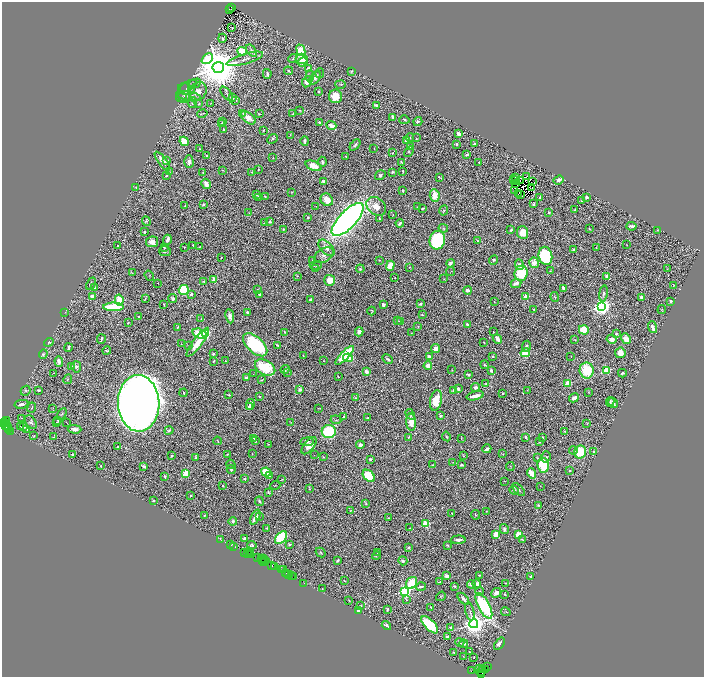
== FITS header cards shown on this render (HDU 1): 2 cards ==
NAXIS1  =                 1404
NAXIS2  =                 1350

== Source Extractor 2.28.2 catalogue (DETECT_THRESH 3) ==
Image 1404 x 1350 px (HDU 1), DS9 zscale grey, zoomed out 1/2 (1 PNG px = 2 x 2 image px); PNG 706 x 679 px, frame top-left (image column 1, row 1350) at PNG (2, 2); each listed source drawn as its Kron ellipse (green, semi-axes under 4 px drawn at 4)
Background 0.981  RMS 0.028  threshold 0.0843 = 3 sigma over >= 5 px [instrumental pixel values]
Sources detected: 640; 71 cannot appear on this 1/2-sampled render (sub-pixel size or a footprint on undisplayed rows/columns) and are neither listed nor drawn; of the other 569, the 500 brightest by FLUX_AUTO listed and drawn (69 fainter detections omitted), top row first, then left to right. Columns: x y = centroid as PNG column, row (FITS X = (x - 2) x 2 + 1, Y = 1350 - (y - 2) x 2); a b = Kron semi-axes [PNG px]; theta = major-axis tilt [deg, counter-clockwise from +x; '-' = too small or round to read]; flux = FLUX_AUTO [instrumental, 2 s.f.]
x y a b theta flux
232 8 3 3 - 120
229 9 2 1 - 57
232 28 2 1 - 2.4
222 38 4 3 - 8.5
301 50 6 4 -67 140
242 51 5 4 - 150
251 51 7 4 -53 12
207 59 6 4 42 270
245 59 19 5 16 30
293 59 5 3 - 5.1
302 59 6 5 - 75
302 62 5 3 - 49
218 68 5 5 - 30000
309 68 3 3 - 22
289 71 4 3 - 5.8
351 71 4 2 - 5.2
320 73 5 3 - 6.8
267 74 5 2 - 11
310 76 6 4 87 16
315 78 7 4 55 24
307 82 6 4 61 39
194 84 7 3 24 13
341 84 5 2 - 5
188 86 9 4 29 17
186 89 8 5 -14 15
191 91 3 2 - 2.7
319 91 2 2 - 8.7
198 92 10 8 55 49
184 93 10 6 87 27
227 94 8 2 -52 7
189 96 12 5 -11 20
335 96 7 6 - 73
182 98 6 4 10 9.3
233 98 3 2 - 8.7
236 101 3 2 - 2.4
193 103 5 4 - 9.6
199 103 4 3 - 4.3
211 103 3 2 - 2.8
377 106 4 2 - 28
300 110 3 2 - 4.6
202 113 5 1 - 4.4
243 113 3 3 - 5.9
259 114 3 2 - 3.5
293 114 4 2 - 5.5
393 117 4 2 - 18
248 118 8 5 -39 46
404 120 5 3 - 6.8
418 121 5 3 - 8.9
223 122 3 3 - 6
320 123 2 2 - 8.2
221 124 3 2 - 6.2
331 125 5 3 - 54
223 129 3 2 - 7.5
264 130 3 2 - 3.5
458 134 3 2 - 28
290 135 3 2 - 2.9
410 138 4 3 - 4.7
416 138 3 2 - 2.4
272 139 6 3 41 8.4
407 140 4 3 - 44
184 141 5 3 - 140
305 141 5 2 - 11
457 144 2 2 - 27
474 144 3 2 - 8.6
355 145 6 3 48 11
411 147 3 3 - 5.5
374 148 2 2 - 2.8
200 149 3 2 - 3.8
409 152 6 3 57 4
393 153 3 3 - 6.8
467 154 3 2 - 7
207 156 2 2 - 13
346 156 2 2 - 3.3
273 158 3 1 - 2.2
162 161 11 3 -53 34
167 161 3 2 - 29
189 162 6 4 -88 22
322 162 5 2 - 9.3
401 162 3 2 - 4.1
479 162 2 1 - 3.2
313 166 8 4 -23 72
258 169 2 2 - 4.6
222 170 3 3 - 2.5
403 171 3 1 - 3.9
169 172 3 3 - 4.4
203 172 2 2 - 5.3
252 172 3 2 - 2.8
392 172 4 2 - 7.5
380 175 6 4 35 13
166 176 4 2 - 4
439 177 3 2 - 5.1
516 177 2 1 - 5.1
526 177 3 1 - 5.9
514 180 2 1 - 5.4
516 180 2 1 - 2.4
559 180 5 3 - 27
520 181 2 1 - 7.1
324 182 3 3 - 23
532 182 3 1 - 3.5
206 184 5 4 - 35
515 184 3 1 - 4.9
136 187 3 3 - 5.4
531 187 2 1 - 4.4
402 190 3 2 - 9.5
514 191 2 1 - 3.2
291 192 3 2 - 2.8
256 194 3 2 - 5.4
518 194 2 1 - 2.7
435 195 6 5 - 49
521 195 2 2 - 4
265 196 2 2 - 5
258 197 3 2 - 4.6
540 197 3 2 - 8
586 197 3 3 - 13
327 200 7 5 -51 58
582 201 3 2 - 9.4
203 204 2 2 - 8.4
534 204 4 2 - 8.9
185 206 2 1 - 3.2
316 206 2 1 - 4.5
376 206 11 8 -41 63
417 207 2 1 - 2.5
422 208 3 2 - 4.3
575 210 2 2 - 3.7
444 211 5 4 - 7.5
549 212 2 2 - 7.2
249 213 2 1 - 2.3
393 214 3 2 - 3.2
308 217 3 3 - 5.6
380 219 3 2 - 5.2
348 220 21 8 46 3900
146 221 5 3 - 7.5
270 221 4 3 - 10
265 223 3 2 - 4.5
400 223 4 2 - 15
631 226 5 3 - 12
443 228 5 3 - 6
589 228 3 2 - 3.5
284 229 3 3 - 5.3
511 230 3 3 - 6.6
658 230 3 2 - 3.1
144 232 3 2 - 5.4
523 232 6 5 - 63
167 240 5 2 - 28
437 240 9 8 - 520
478 241 3 3 - 6.1
152 242 6 5 - 34
193 245 2 2 - 4.3
627 245 2 1 - 2.4
118 246 2 2 - 3.4
164 247 3 2 - 2.3
184 247 2 1 - 2.4
199 247 2 1 - 2.9
327 248 10 5 -46 36
596 248 2 2 - 2.4
573 249 2 2 - 6.9
165 251 6 4 -13 12
324 255 10 6 30 26
545 256 9 6 -76 570
221 257 2 2 - 3.8
313 260 3 2 - 3.1
379 260 2 2 - 3.7
494 260 5 4 - 9
450 263 4 2 - 15
534 263 5 5 - 50
519 264 5 3 - 19
316 265 6 3 5 7.2
390 266 5 4 - 66
409 267 2 2 - 4.1
315 269 3 2 - 3.3
360 269 4 4 - 7.7
668 269 2 1 - 21
550 271 4 2 - 3.1
450 272 4 1 - 2.2
132 273 3 2 - 2.7
521 273 7 6 - 260
149 276 5 1 - 2.4
297 276 2 2 - 3
607 276 4 4 - 28
395 278 2 1 - 2.9
444 279 2 2 - 2.3
214 280 4 4 - 44
330 280 5 5 - 74
204 281 4 3 - 5.6
158 283 2 2 - 3.6
516 283 5 3 - 33
91 284 7 4 65 12
674 286 3 2 - 2.2
94 288 2 2 - 3.4
564 288 3 2 - 26
184 290 5 5 - 310
257 290 4 1 - 2.7
467 290 4 3 - 19
191 294 3 2 - 15
259 294 2 2 - 15
603 294 8 3 81 13
92 296 3 3 - 39
526 297 3 2 - 170
555 297 5 3 - 5.5
642 297 4 3 - 27
145 299 4 1 - 4.4
173 299 4 3 - 9.4
119 300 5 3 - 130
311 300 2 2 - 22
671 301 2 2 - 17
494 302 2 1 - 2.5
164 304 3 2 - 4
420 304 2 2 - 14
383 305 3 3 - 17
601 306 4 4 - 2800
113 307 10 4 0 300
534 309 3 2 - 5.6
662 309 4 2 - 4.2
372 311 4 2 - 3.6
65 312 2 2 - 2.2
247 313 3 3 - 8
422 315 3 2 - 4.2
230 316 7 3 -81 34
139 317 2 2 - 16
201 318 3 2 - 2.7
397 320 3 2 - 4.5
400 322 3 2 - 3.9
128 323 3 3 - 4.7
468 324 4 3 - 7.4
177 327 4 2 - 4.7
418 327 3 2 - 2.7
653 327 6 3 -71 29
584 330 5 4 - 180
285 332 3 2 - 7.8
359 332 4 4 - 27
493 332 2 1 - 2.3
205 333 3 3 - 640
411 333 3 2 - 3
199 334 7 5 -17 120
616 334 3 3 - 9.7
101 339 5 2 - 10
497 339 5 3 - 31
612 339 5 3 - 38
626 339 6 4 -62 46
575 340 3 2 - 3.5
49 342 5 4 - 9.8
198 342 18 4 53 98
484 342 2 1 - 2.6
181 344 2 2 - 2.2
255 345 15 8 -43 470
277 345 3 2 - 6.8
188 346 2 2 - 3.5
526 346 5 3 - 14
68 348 4 2 - 13
435 349 4 3 - 35
107 351 4 2 - 6.2
525 353 5 4 - 110
620 353 5 5 - 51
43 354 5 3 - 7.2
213 354 2 2 - 9.8
345 355 12 4 46 250
303 356 3 2 - 4.6
429 356 3 2 - 18
492 356 2 2 - 6.6
571 356 2 1 - 2.3
348 358 5 4 - 190
387 359 5 3 - 8.6
59 361 5 3 - 23
213 361 2 2 - 6.1
225 361 2 2 - 3.8
324 361 2 2 - 2.3
485 365 4 3 - 5.1
428 366 4 4 - 28
71 367 4 3 - 4.6
76 367 6 5 - 14
265 367 11 7 -30 280
285 369 4 2 - 16
452 370 2 2 - 2.8
587 370 8 7 - 210
607 370 4 3 - 290
491 371 3 2 - 12
287 372 3 2 - 3
367 372 3 3 - 31
53 373 3 2 - 2.2
622 373 4 2 - 9.1
253 374 2 1 - 4.2
468 374 3 2 - 11
338 377 2 2 - 4.3
246 378 2 2 - 15
68 379 5 3 - 4.7
261 380 3 2 - 3.5
568 383 3 3 - 150
486 384 3 3 - 4.9
475 387 4 3 - 21
458 389 4 3 - 13
38 390 3 2 - 9.7
300 390 2 2 - 58
454 390 3 2 - 12
527 390 3 2 - 2.5
26 391 5 4 - 7.9
588 392 3 2 - 3.1
183 393 4 2 - 6.7
502 393 2 2 - 6.6
229 395 3 2 - 4.9
259 396 3 2 - 6
475 396 9 2 13 46
356 398 4 3 - 4.5
574 398 5 3 - 35
436 400 10 5 78 110
610 402 4 2 - 6.1
139 403 28 20 -88 14000
613 403 5 3 - 24
21 404 7 3 10 15
250 405 5 4 - 44
32 407 5 2 - 4.5
249 407 3 3 - 22
53 408 2 1 - 6.4
319 408 2 2 - 2.3
62 414 6 2 57 5.1
410 414 6 3 -60 6.3
441 416 3 3 - 11
343 417 3 2 - 6.3
21 418 3 2 - 2.7
368 418 3 2 - 5.4
57 420 3 2 - 3.1
336 420 5 3 - 6.6
7 421 3 3 - 90
31 422 7 5 -55 15
57 422 2 1 - 3.3
67 422 2 1 - 3.6
290 422 3 2 - 2.6
411 422 8 5 -86 76
5 423 2 2 - 210
7 424 2 1 - 110
587 424 3 2 - 2.3
6 425 5 2 - 240
20 426 2 1 - 2.9
7 427 2 1 - 150
24 427 2 1 - 15
27 429 3 2 - 4.7
74 429 7 4 -2 22
8 430 3 1 - 43
169 430 5 3 - 12
10 431 2 1 - 210
329 431 7 6 - 370
564 431 2 2 - 3.3
34 436 4 3 - 3.7
446 436 5 3 - 7.6
54 437 3 2 - 3.4
408 437 4 2 - 4.3
525 437 3 3 - 12
543 437 3 2 - 3.3
254 438 3 2 - 5.8
461 439 3 2 - 2.6
218 441 4 2 - 3.9
255 441 4 3 - 8
307 442 7 4 7 12
539 442 2 2 - 3.4
268 444 2 2 - 4.6
360 445 4 3 - 14
309 446 10 5 51 39
117 447 2 2 - 3.8
487 449 4 2 - 22
573 450 4 3 - 5.7
580 452 6 6 - 190
594 452 4 2 - 5.8
227 454 3 1 - 4.1
252 454 3 2 - 2.3
503 454 3 2 - 3.5
73 455 2 2 - 6.9
314 455 2 1 - 5.6
171 456 3 2 - 6.4
464 456 3 2 - 4
323 457 3 2 - 3.4
546 457 5 4 - 10
196 458 4 2 - 9.8
537 458 4 3 - 5.3
370 459 3 2 - 9.7
453 462 2 2 - 2.3
231 464 5 3 - 5.9
432 465 2 2 - 6
461 465 3 3 - 10
543 465 7 6 - 210
101 466 2 2 - 3.8
143 466 4 2 - 11
510 466 4 1 - 2.4
231 469 4 4 - 9
570 471 3 3 - 8.1
266 472 5 4 - 150
186 473 3 3 - 300
531 473 5 3 - 140
270 475 4 3 - 33
165 476 3 2 - 5.2
369 476 7 5 -44 230
244 479 3 2 - 7
282 479 3 2 - 3.5
504 481 3 2 - 2.3
275 485 5 2 - 2.6
223 486 4 3 - 5.7
540 486 2 1 - 2.5
310 489 3 2 - 3
514 490 5 4 - 19
519 490 8 3 -46 9.2
268 492 3 2 - 5.5
191 496 3 2 - 6.8
153 501 2 2 - 9.6
259 501 5 3 - 8.4
366 504 4 3 - 6.7
538 505 2 2 - 4.1
350 511 2 2 - 2.9
486 511 3 2 - 2.6
452 513 2 2 - 6.7
475 515 5 3 - 8.6
204 516 3 2 - 6.3
259 516 2 2 - 4.1
255 517 8 3 64 58
388 518 4 2 - 2.5
233 521 4 4 - 11
426 524 3 3 - 320
267 528 3 2 - 5.1
410 528 2 2 - 2.5
504 529 5 3 - 15
496 534 4 3 - 95
518 535 3 3 - 210
245 538 3 3 - 10
281 538 7 5 49 470
220 539 2 1 - 21
522 539 4 2 - 2.9
458 540 7 3 2 20
231 544 4 2 - 46
252 545 5 3 - 8
289 545 3 2 - 7.4
447 545 4 3 - 6.6
234 547 3 1 - 40
409 547 4 3 - 4.9
250 551 2 1 - 72
245 552 3 1 - 48
377 552 3 2 - 3.4
321 553 5 3 - 5.7
248 554 2 1 - 85
249 554 3 1 - 51
376 556 4 3 - 5.5
258 557 3 2 - 120
261 558 2 2 - 41
263 558 2 2 - 140
266 560 2 1 - 47
338 560 4 2 - 8.8
403 561 5 4 - 12
264 562 4 1 - 160
272 565 3 2 - 110
275 567 3 1 - 36
281 570 3 1 - 33
283 570 2 1 - 67
286 573 2 1 - 36
289 574 3 1 - 44
479 575 3 2 - 3.7
291 576 2 1 - 44
446 576 3 2 - 44
294 577 3 2 - 55
531 577 2 2 - 12
344 581 3 2 - 2.7
440 582 3 2 - 8
304 583 2 1 - 19
411 583 6 5 - 190
506 583 2 2 - 2.7
471 584 4 3 - 21
477 584 4 3 - 22
454 586 3 2 - 5.8
421 587 5 2 - 11
322 589 3 2 - 2.7
405 591 3 3 - 1200
479 591 4 3 - 7.1
496 593 5 4 - 31
505 594 3 2 - 5.1
441 596 5 3 - 4.8
463 599 7 3 -46 20
406 600 2 2 - 3.1
349 601 3 2 - 3.6
360 606 3 2 - 6.1
484 606 14 5 -62 570
431 607 2 2 - 6.8
387 609 3 2 - 6.9
358 610 3 3 - 7.3
470 611 9 3 -78 9.7
506 612 5 2 - 4
474 624 4 4 - 5400
386 625 5 3 - 18
430 625 11 5 -45 250
450 628 3 3 - 9
447 637 3 2 - 6.9
460 642 5 3 - 8.8
464 644 4 3 - 17
499 644 7 3 52 24
454 652 2 2 - 5
469 652 2 1 - 3.4
463 656 2 2 - 2.6
474 658 2 2 - 2.6
488 666 3 2 - 150
480 669 2 2 - 53
483 669 2 1 - 37
485 669 3 1 - 55
471 671 2 1 - 79
481 672 4 3 - 53
482 673 2 1 - 26
481 675 3 1 - 44
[69 fainter detections neither listed nor drawn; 71 sub-pixel or undisplayed-footprint detections neither listed nor drawn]